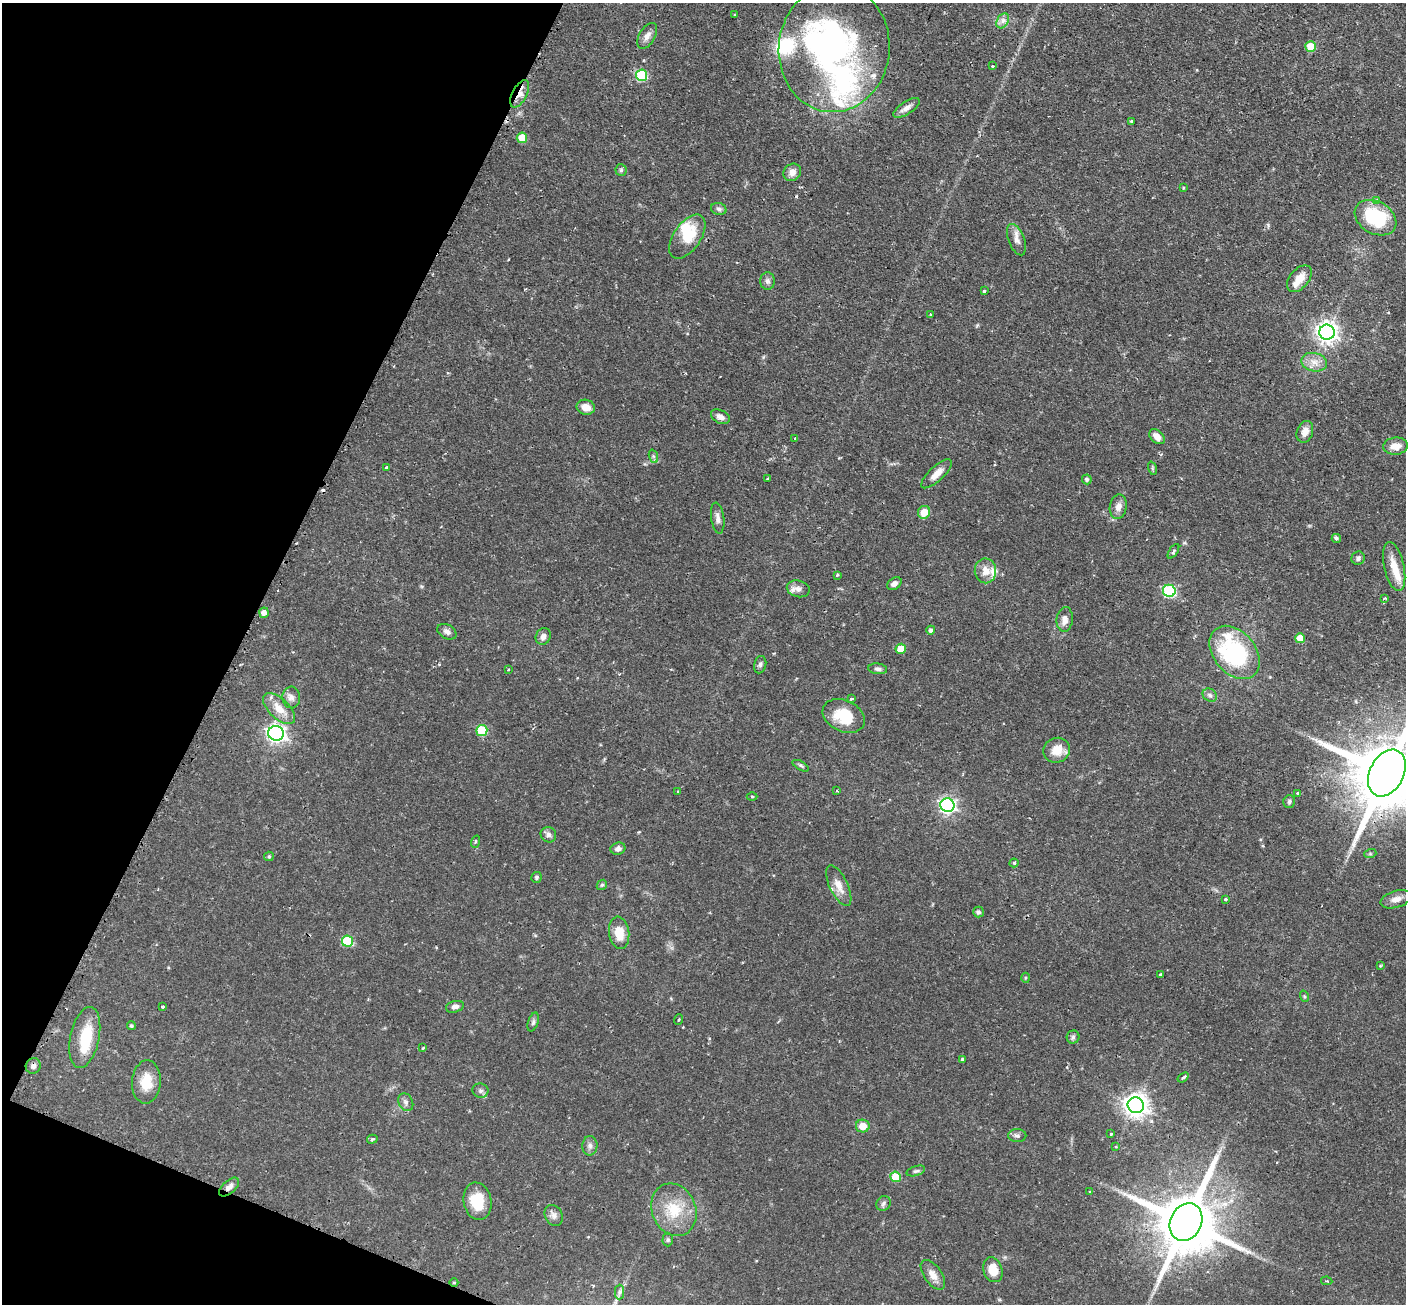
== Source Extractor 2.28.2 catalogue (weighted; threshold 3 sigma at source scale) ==
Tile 9 of 4 x 4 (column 1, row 3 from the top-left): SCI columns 2-1405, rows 1588-2889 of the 5629 x 5644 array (HDU 1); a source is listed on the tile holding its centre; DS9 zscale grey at full resolution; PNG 1408 x 1306 px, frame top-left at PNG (2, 3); each listed source drawn as its Kron ellipse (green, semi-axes under 4 px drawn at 4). Shown black and unused: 20% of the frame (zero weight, under 2 of 3 exposures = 1% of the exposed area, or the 3 px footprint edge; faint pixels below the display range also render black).
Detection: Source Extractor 2.28.2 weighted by HDU 2 'WHT'; one run over the whole footprint, this tile lists its part. Background 0.0673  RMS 0.0044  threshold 0.02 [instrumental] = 3 sigma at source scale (4.5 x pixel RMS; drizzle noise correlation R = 1.50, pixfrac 1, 0.05/0.05 arcsec/px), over >= 5 px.
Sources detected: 142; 2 inside a brighter object's white glare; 2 cosmic-ray / hot-pixel residue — neither listed nor drawn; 7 inside a brighter listed object's ellipse — not listed separately; the other 131 listed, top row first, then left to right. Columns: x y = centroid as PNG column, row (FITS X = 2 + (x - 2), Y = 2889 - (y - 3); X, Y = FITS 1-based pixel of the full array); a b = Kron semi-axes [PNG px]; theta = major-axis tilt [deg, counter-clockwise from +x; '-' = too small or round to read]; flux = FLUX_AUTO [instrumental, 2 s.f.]
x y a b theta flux
734 15 4 2 - 0.37
1003 21 8 5 57 1.8
647 36 14 8 59 2.6
1311 47 5 5 - 12
834 48 64 55 84 150
992 66 3 3 - 0.48
642 75 5 5 - 29
520 94 15 7 62 4.6
906 108 15 6 34 2.5
1131 121 3 3 - 0.44
522 138 5 5 - 8.1
621 170 5 5 - 0.81
792 172 9 8 - 2.9
1183 188 4 2 - 0.39
1377 200 4 4 - 2.1
719 209 8 6 -16 1.2
1375 218 22 16 -30 29
687 237 25 13 55 13
1016 240 16 8 -69 3
1299 279 15 9 49 5.3
767 281 9 7 -90 1.5
984 291 3 3 - 0.81
931 314 3 3 - 0.66
1327 332 7 7 - 270
1314 362 13 9 -13 4
586 407 9 7 -12 4.4
720 417 10 6 -25 2.5
1305 432 11 8 71 3.5
1157 437 9 6 -45 3.5
794 439 4 2 - 0.44
1396 446 12 8 4 4.4
653 456 7 4 -71 0.91
387 467 3 3 - 2.1
1152 468 7 4 -72 0.68
937 474 20 7 43 4.1
767 479 3 3 - 0.73
1087 479 5 4 - 0.97
1118 507 12 8 81 2.9
924 512 6 6 - 6.7
718 518 15 6 -82 2.3
1336 538 4 4 - 0.94
1173 551 8 3 57 0.73
1358 558 7 6 - 1.3
1394 567 25 10 -77 7.5
985 571 12 10 -88 4.6
837 575 4 3 - 0.48
894 584 8 5 36 1.8
798 589 12 8 -14 2.5
1169 591 6 6 - 48
1385 598 3 3 - 0.52
264 613 5 4 - 2.7
1065 619 12 8 85 2.9
931 630 4 4 - 1.3
447 632 10 7 -29 1.9
543 636 8 7 - 2.1
1300 638 5 5 - 7.5
901 649 5 5 - 9.4
1235 652 30 21 -50 50
760 665 9 6 78 1.2
878 669 9 5 -7 1.2
508 670 3 2 - 0.41
1210 695 7 6 - 1.4
291 697 11 9 -88 2.4
851 699 3 3 - 0.95
279 709 20 10 -43 6.9
844 716 22 15 -24 15
482 730 5 5 - 22
276 733 8 7 - 200
1057 750 13 12 - 6.3
801 766 9 4 -30 0.81
1387 773 25 17 62 5700
837 791 3 3 - 0.48
678 792 3 2 - 0.37
1298 793 3 3 - 0.92
752 797 5 3 - 0.53
1289 801 6 5 - 0.99
947 805 7 7 - 130
548 835 8 7 - 1.6
475 842 6 3 71 0.47
618 849 7 6 - 1.9
1370 854 6 4 18 0.58
269 856 5 4 - 0.54
1014 863 4 4 - 0.73
537 877 5 5 - 0.79
602 885 6 4 44 0.72
839 886 22 9 -64 4.9
1225 899 3 3 - 1.5
1396 899 16 8 16 3.5
978 912 5 5 - 0.93
619 933 16 10 -82 8
348 941 6 5 - 22
1380 966 3 2 - 0.41
1160 974 4 2 - 0.55
1025 978 5 3 - 0.53
1304 996 6 3 -71 0.58
162 1007 3 3 - 1
455 1007 9 5 15 1.8
679 1019 5 2 - 0.52
533 1022 10 5 72 1
131 1026 4 4 - 0.7
1073 1037 6 6 - 1.1
85 1038 31 14 78 16
423 1048 4 3 - 0.53
962 1059 3 3 - 0.98
33 1066 8 7 - 1.6
1183 1077 6 2 38 0.98
146 1082 21 14 86 9
480 1091 8 7 - 1.4
406 1102 9 7 -63 1.7
1136 1105 8 7 - 380
863 1126 7 6 - 5.2
1111 1134 3 3 - 0.77
1017 1136 9 6 -2 1.3
372 1139 5 4 - 0.78
590 1146 10 7 88 1.8
1116 1147 3 3 - 0.65
916 1171 9 4 18 1.1
896 1177 5 5 - 14
229 1187 12 6 42 2.4
1089 1192 4 2 - 0.39
478 1201 19 14 -79 13
884 1203 8 6 49 1.3
674 1210 27 22 -68 16
554 1216 11 8 -63 2.2
1186 1222 19 15 64 3800
668 1240 7 5 89 0.86
993 1270 13 9 -72 6.8
933 1275 17 9 -55 4.1
1327 1281 6 4 -9 0.49
454 1283 4 3 - 0.47
620 1292 7 4 89 1.2
Overlapping masked pixels (flux is a lower limit): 4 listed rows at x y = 520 94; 1387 773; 229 1187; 1186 1222
Isophote crosses this tile's border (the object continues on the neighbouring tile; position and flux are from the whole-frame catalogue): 1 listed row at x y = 1387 773